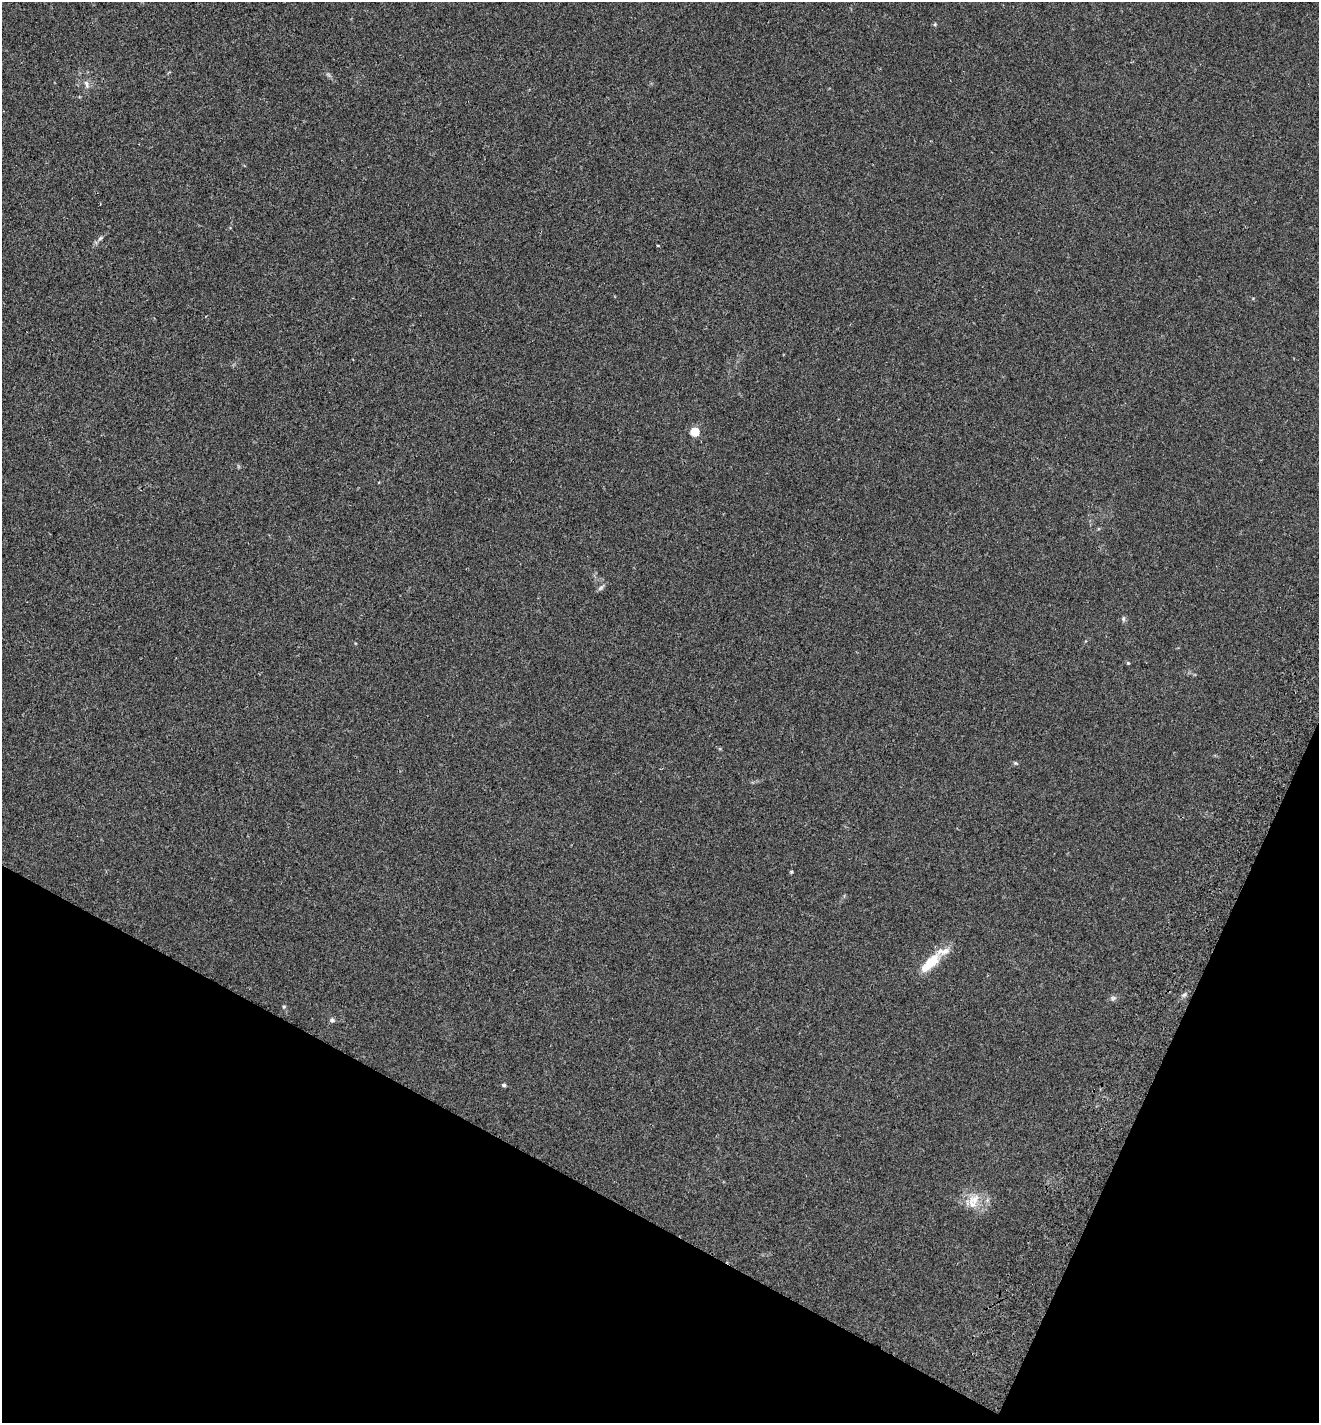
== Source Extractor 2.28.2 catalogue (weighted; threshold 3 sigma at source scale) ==
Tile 15 of 4 x 4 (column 3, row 4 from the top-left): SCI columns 2836-4152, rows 34-1454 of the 5803 x 5747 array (HDU 1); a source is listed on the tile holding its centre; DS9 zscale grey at full resolution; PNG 1321 x 1425 px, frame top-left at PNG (2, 2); no overlay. Shown black and unused: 21% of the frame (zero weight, under 2 of 3 exposures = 3% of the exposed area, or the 3 px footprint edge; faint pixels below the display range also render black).
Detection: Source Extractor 2.28.2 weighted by HDU 2 'WHT'; one run over the whole footprint, this tile lists its part. Background 0.0531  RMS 0.0077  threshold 0.0346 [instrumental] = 3 sigma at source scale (4.5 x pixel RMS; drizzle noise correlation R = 1.50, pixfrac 1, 0.05/0.05 arcsec/px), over >= 5 px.
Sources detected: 17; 2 inside a brighter listed object's ellipse — not listed separately; the other 15 listed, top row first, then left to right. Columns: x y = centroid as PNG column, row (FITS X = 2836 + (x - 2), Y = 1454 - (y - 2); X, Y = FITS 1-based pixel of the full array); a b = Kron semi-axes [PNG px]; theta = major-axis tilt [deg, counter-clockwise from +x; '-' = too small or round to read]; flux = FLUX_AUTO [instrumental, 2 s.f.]
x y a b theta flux
935 24 5 4 - 0.82
86 84 12 5 -74 2.5
100 238 7 5 44 1.4
658 246 3 3 - 1.2
695 432 5 5 - 34
600 588 9 4 36 1.7
1123 619 6 5 - 1.3
1128 663 4 4 - 0.8
1015 763 6 4 -33 0.93
932 961 22 13 40 16
1113 998 7 5 45 1.7
284 1006 5 3 - 0.73
332 1020 6 6 - 1.7
504 1085 4 4 - 1.7
974 1199 17 13 20 12
Unlisted compact peaks at least as high as the median listed source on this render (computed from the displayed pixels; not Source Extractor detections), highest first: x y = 791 872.